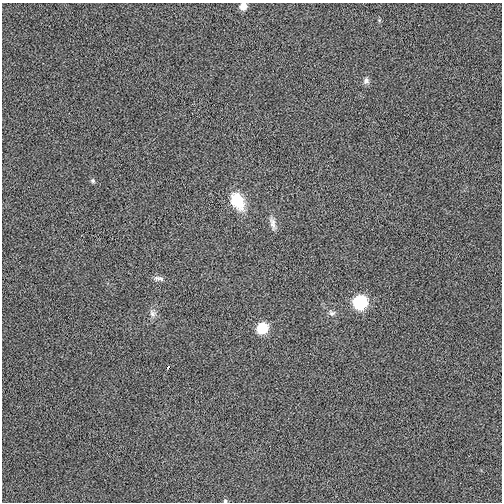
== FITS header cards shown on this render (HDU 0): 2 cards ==
NAXIS1  =                  500
NAXIS2  =                  500

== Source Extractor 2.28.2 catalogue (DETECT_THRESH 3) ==
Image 500 x 500 px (HDU 0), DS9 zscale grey, 1 PNG px = 1 image px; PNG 504 x 504 px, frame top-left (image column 1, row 500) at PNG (2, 3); no overlay
Background 2.81e-05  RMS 0.0095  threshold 0.0284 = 3 sigma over >= 5 px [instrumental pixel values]
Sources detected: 12; all 12 listed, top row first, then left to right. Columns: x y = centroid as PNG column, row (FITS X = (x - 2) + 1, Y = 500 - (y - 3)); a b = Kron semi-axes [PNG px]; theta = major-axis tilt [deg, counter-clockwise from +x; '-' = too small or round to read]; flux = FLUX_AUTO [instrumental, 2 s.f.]
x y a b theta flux
243 6 6 6 - 5.8
366 81 9 7 71 2.2
93 181 7 6 - 1.2
237 201 23 15 -61 17
273 224 18 6 -75 3.6
158 278 15 6 -7 2.4
360 302 8 8 - 67
332 313 9 7 -16 2
152 314 11 8 -71 3
262 328 8 7 - 27
168 367 4 3 - 3
225 501 5 5 - 1.1
At the frame edge (FLAGS 8, measured only in part): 2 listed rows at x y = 243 6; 225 501